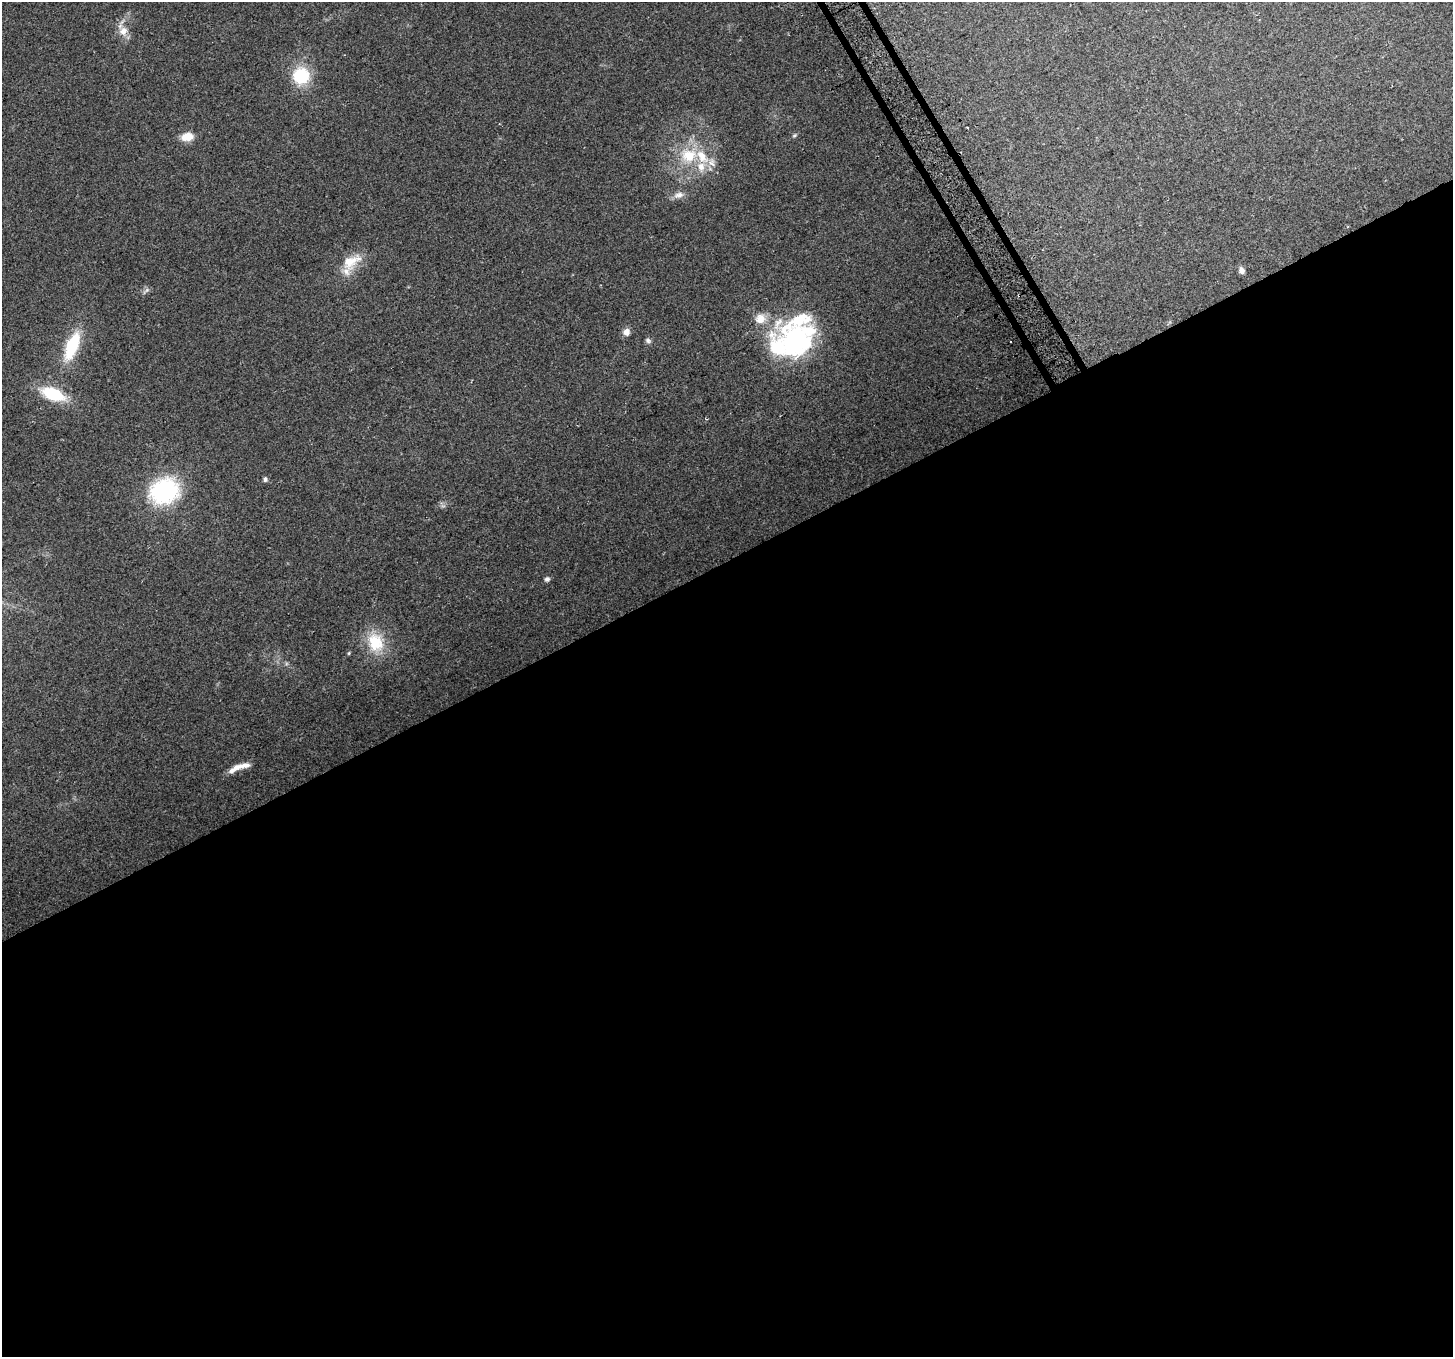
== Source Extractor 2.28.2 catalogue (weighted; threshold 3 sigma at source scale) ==
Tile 15 of 4 x 4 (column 3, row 4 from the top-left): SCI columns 2929-4379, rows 124-1478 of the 5862 x 5723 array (HDU 1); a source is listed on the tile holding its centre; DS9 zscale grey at full resolution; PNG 1455 x 1359 px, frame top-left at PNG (2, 2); no overlay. Shown black and unused: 59% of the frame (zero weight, under 2 of 3 exposures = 2% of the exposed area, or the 3 px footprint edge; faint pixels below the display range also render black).
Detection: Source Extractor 2.28.2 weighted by HDU 2 'WHT'; one run over the whole footprint, this tile lists its part. Background 0.138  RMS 0.013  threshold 0.0574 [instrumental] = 3 sigma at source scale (4.5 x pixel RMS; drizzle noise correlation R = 1.50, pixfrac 1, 0.0396/0.0396 arcsec/px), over >= 5 px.
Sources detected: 30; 9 inside a brighter listed object's ellipse — not listed separately; the other 21 listed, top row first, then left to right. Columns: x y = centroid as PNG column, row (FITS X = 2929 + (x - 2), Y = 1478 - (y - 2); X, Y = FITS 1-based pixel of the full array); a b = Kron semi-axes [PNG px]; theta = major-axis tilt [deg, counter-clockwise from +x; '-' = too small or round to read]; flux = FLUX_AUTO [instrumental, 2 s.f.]
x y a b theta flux
123 31 13 10 30 11
301 76 18 17 - 54
795 135 7 4 32 1.8
187 137 13 9 7 17
688 155 23 20 -3 44
712 163 11 6 -37 6.9
679 195 15 8 13 8
351 261 29 16 34 29
1242 270 9 6 -67 4.8
626 332 7 7 - 8.4
648 340 7 6 - 3.2
795 341 47 40 -26 170
1010 341 3 3 - 3.9
72 346 33 13 68 58
53 394 22 12 -22 60
265 479 5 5 - 3.3
164 491 26 22 24 150
547 579 7 6 - 3.1
375 642 26 19 -65 43
349 653 5 3 - 1.3
244 765 20 7 11 9.7